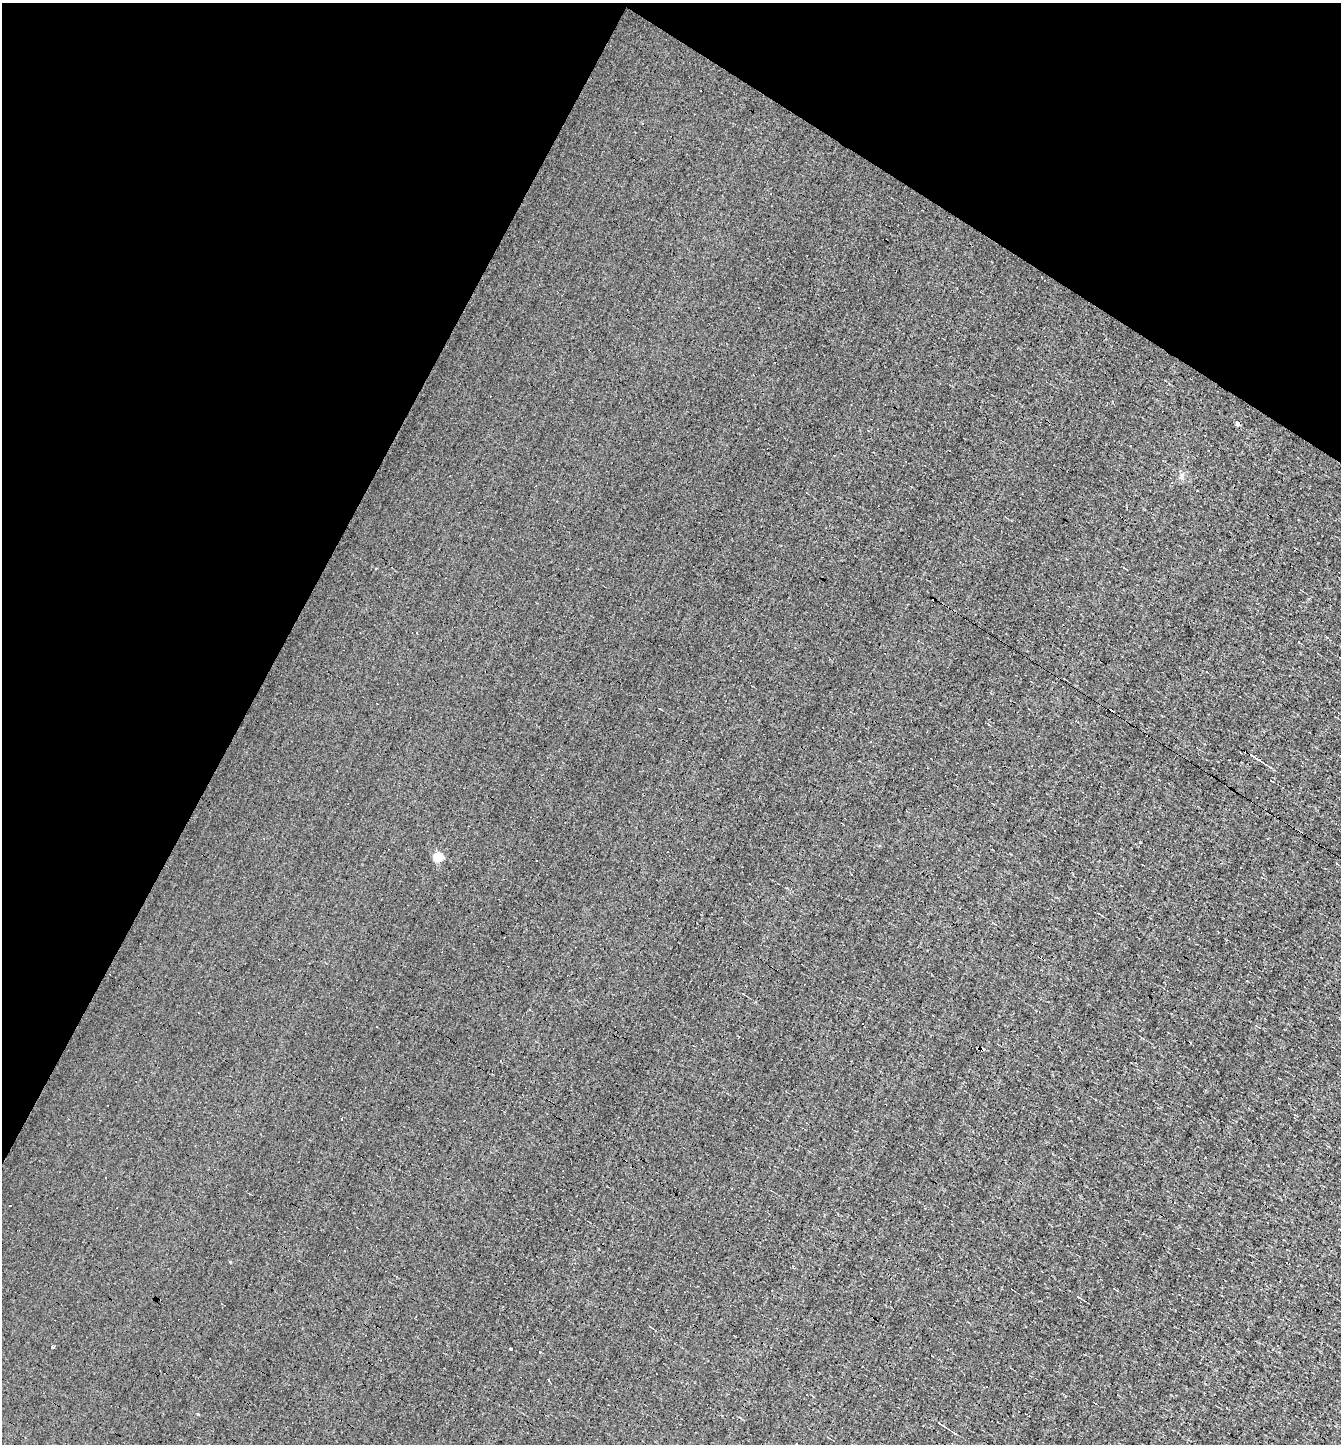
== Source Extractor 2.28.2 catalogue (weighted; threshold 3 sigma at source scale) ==
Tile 2 of 4 x 4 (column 2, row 1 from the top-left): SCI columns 1477-2815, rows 4326-5767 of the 5770 x 5767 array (HDU 1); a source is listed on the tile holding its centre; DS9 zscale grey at full resolution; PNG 1343 x 1446 px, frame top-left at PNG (2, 3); no overlay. Shown black and unused: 28% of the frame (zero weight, under 3 of 4 exposures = <1% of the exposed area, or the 3 px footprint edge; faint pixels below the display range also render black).
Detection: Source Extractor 2.28.2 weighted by HDU 2 'WHT'; one run over the whole footprint, this tile lists its part. Background -6.74e-04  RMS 0.038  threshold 0.171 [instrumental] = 3 sigma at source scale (4.5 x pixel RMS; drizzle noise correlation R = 1.50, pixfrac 1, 0.05/0.05 arcsec/px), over >= 5 px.
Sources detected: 29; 14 cosmic-ray / hot-pixel residue — not listed; the other 15 listed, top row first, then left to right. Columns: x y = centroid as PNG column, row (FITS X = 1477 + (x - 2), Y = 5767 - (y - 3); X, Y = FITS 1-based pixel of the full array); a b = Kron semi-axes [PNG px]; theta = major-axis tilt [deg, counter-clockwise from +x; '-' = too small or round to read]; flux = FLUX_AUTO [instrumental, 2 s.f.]
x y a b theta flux
1237 423 4 4 - 11
1298 642 3 3 - 27
1254 757 17 3 -33 19
438 857 5 5 - 210
1336 863 3 2 - 4.3
1040 957 7 2 -31 6.5
1246 981 3 3 - 8.4
376 1026 3 3 - 10
106 1177 3 2 - 4.5
10 1206 3 2 - 3.5
52 1347 3 3 - 5.7
511 1349 3 3 - 6.7
548 1380 3 2 - 5.1
198 1414 4 3 - 3.1
941 1424 12 3 -32 8.4
Overlapping masked pixels (flux is a lower limit): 1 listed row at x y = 1040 957
Unlisted compact peaks at least as high as the median listed source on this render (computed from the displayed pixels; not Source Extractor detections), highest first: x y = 230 1262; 1182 475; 540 1352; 793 1267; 1220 550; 1078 1297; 739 1417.